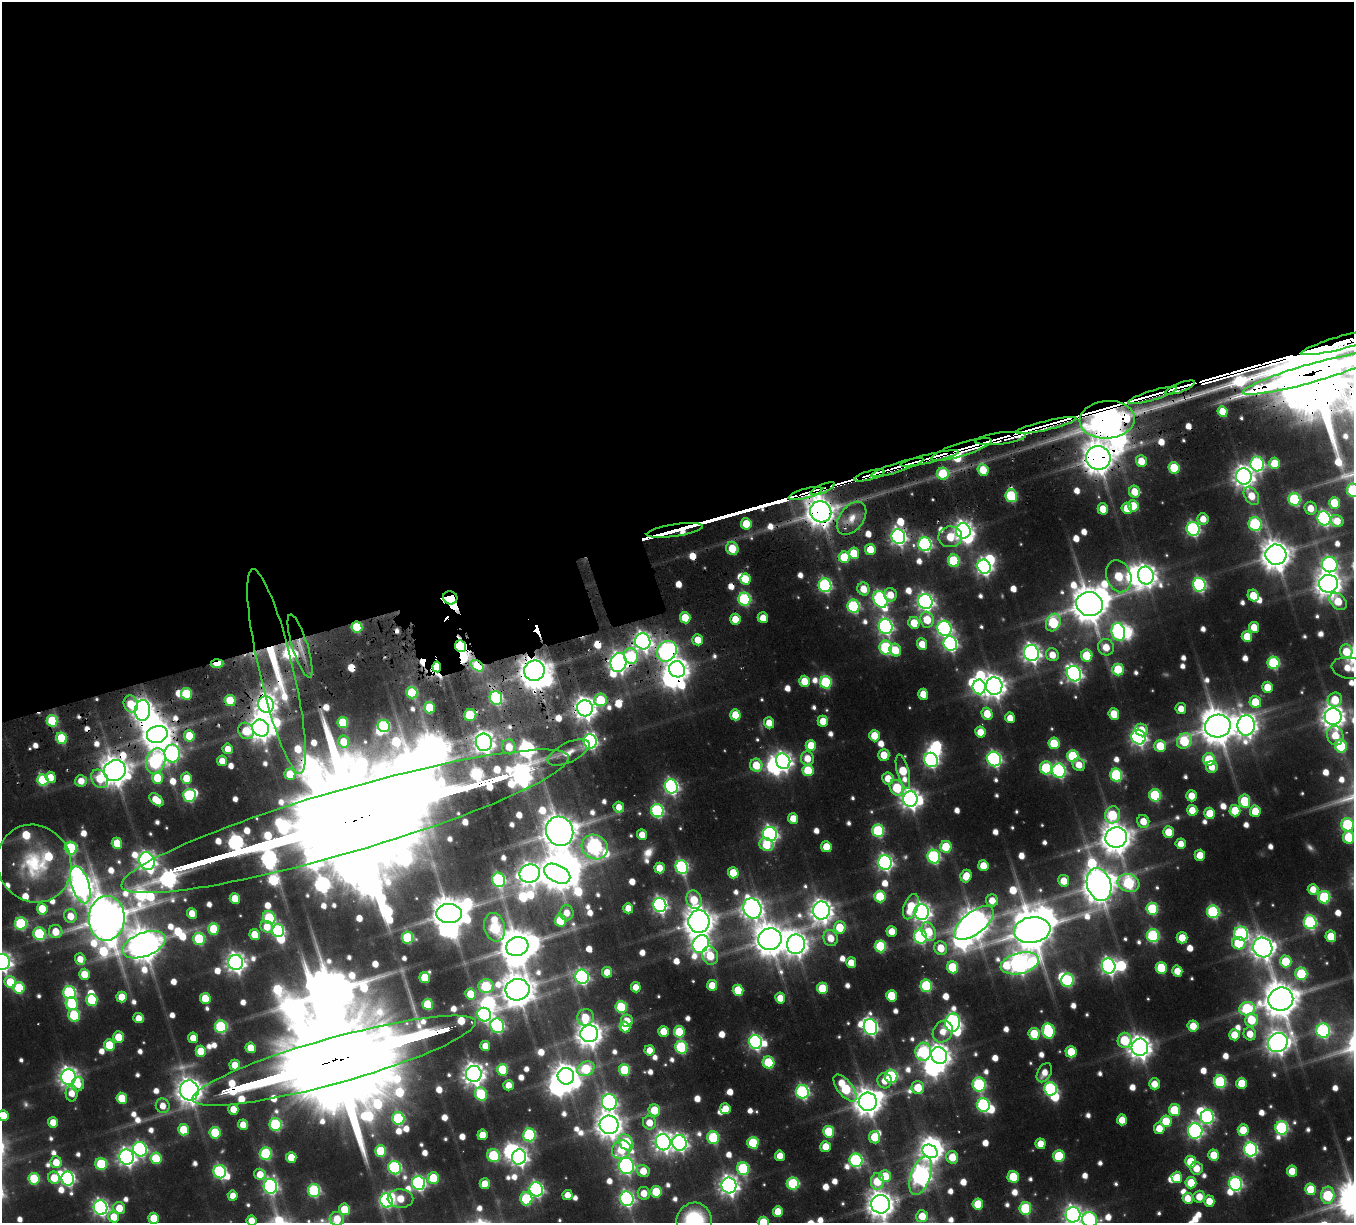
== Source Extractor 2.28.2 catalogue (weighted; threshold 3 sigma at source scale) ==
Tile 2 of 4 x 4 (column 2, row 1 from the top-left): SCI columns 1532-2883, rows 4087-5307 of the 5674 x 5679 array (HDU 1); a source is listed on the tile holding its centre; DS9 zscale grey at full resolution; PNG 1356 x 1225 px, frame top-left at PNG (2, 2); each listed source drawn as its Kron ellipse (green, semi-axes under 4 px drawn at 4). Shown black and unused: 44% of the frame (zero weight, under 3 of 6 exposures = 10% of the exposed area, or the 3 px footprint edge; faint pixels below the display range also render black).
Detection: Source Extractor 2.28.2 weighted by HDU 2 'WHT'; one run over the whole footprint, this tile lists its part. Background -0.142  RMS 0.0098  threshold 0.0403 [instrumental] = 3 sigma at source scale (4.09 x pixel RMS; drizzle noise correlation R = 1.36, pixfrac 0.8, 0.05/0.05 arcsec/px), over >= 5 px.
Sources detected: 921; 6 too faint to see at this stretch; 51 inside a brighter object's white glare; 39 cosmic-ray / hot-pixel residue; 7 long thin detections or spike segments (spike, bleed or trail) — neither listed nor drawn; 42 inside a brighter listed object's ellipse — not listed separately; of the other 776, all 500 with FLUX_AUTO >= 11.8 (the completeness limit of this list) listed and drawn (276 fainter detections not listed), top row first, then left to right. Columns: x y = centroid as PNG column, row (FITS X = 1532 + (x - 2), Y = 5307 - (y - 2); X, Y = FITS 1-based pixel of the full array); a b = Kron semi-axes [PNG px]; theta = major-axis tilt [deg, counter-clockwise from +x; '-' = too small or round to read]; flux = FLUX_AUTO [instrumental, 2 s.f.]
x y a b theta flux
1344 342 44 6 15 9500
1312 373 72 9 16 20000
1180 388 16 4 20 2300
1152 395 25 5 17 3200
1223 411 5 5 - 27
1107 420 27 19 4 4500
1046 425 31 4 13 4200
1001 438 25 6 7 2500
961 449 31 6 17 3700
929 458 30 4 13 3400
1098 458 12 12 - 2000
1141 461 6 5 - 21
1275 463 6 5 - 29
1257 464 7 7 - 190
897 467 27 4 18 3800
1174 468 6 5 - 51
983 470 6 5 - 28
943 474 6 6 - 61
869 475 15 4 15 1300
1244 476 8 8 - 710
823 489 13 3 23 1100
1353 490 6 6 - 80
1135 492 6 5 - 19
805 493 17 5 15 2000
1011 496 6 5 - 86
1251 496 10 6 -58 20
1294 499 6 6 - 96
1334 503 6 5 - 39
1133 506 6 5 - 29
1127 508 5 5 - 21
1311 508 6 6 - 14
1103 509 5 5 - 21
821 512 11 10 - 1400
852 518 19 12 53 15
1324 518 7 6 - 230
1203 519 6 5 - 12
1337 521 6 6 - 16
746 524 5 5 - 32
1255 524 7 6 - 120
1193 529 7 6 - 210
675 530 28 6 9 1500
963 531 7 7 - 580
898 537 7 6 - 390
950 537 12 10 3 27
925 544 7 6 - 220
732 548 7 6 - 28
870 550 5 5 - 26
854 553 6 5 - 32
1276 555 10 10 - 1700
844 557 6 5 - 43
954 561 6 5 - 70
1330 565 8 7 - 230
984 567 7 6 - 310
1146 575 9 8 - 690
1119 576 16 12 -70 41
746 579 5 5 - 24
1329 584 9 9 - 1200
825 585 7 6 - 180
1199 585 7 6 - 180
863 589 6 6 - 16
890 595 7 6 - 16
1253 596 6 5 - 27
450 598 7 6 - 800
744 599 6 6 - 120
880 599 9 6 -64 240
1338 601 10 7 -46 24
925 602 7 7 - 400
1090 604 13 12 - 2700
854 606 6 6 - 130
685 618 6 5 - 27
763 618 5 5 - 14
735 619 5 5 - 19
927 620 8 7 - 26
914 623 6 5 - 24
1053 623 9 7 64 73
886 626 8 7 - 290
357 627 5 5 - 58
1254 627 5 5 - 17
944 628 8 7 - 280
1118 632 9 6 -75 190
1247 637 5 5 - 26
698 640 6 5 - 16
643 641 8 7 - 550
922 644 6 5 - 16
950 644 7 7 - 240
300 646 33 7 -73 17
460 646 6 5 - 300
886 647 7 6 - 110
1106 647 8 7 - 17
895 650 6 5 - 24
667 651 11 9 54 370
1346 652 7 6 - 22
1031 653 8 7 - 510
1052 655 6 6 - 15
631 656 8 7 - 71
1087 656 6 5 - 41
619 662 9 8 - 590
1274 663 6 6 - 110
217 664 6 4 5 39
477 666 7 4 -39 55
437 667 5 4 - 510
1348 668 17 10 -8 20
677 669 8 7 - 780
1118 669 6 5 - 47
277 671 105 17 -77 110
534 671 10 10 - 1600
1074 674 8 7 - 380
805 681 5 5 - 24
826 682 6 6 - 87
994 686 8 8 - 900
979 687 7 6 - 170
1267 687 5 5 - 22
412 693 6 5 - 53
186 694 6 5 - 46
923 694 5 5 - 18
496 698 7 6 - 130
230 700 6 5 - 39
601 700 6 6 - 52
1335 700 7 7 - 31
1255 702 6 5 - 33
131 704 8 7 - 28
266 705 8 7 - 620
430 708 6 5 - 35
585 708 8 8 - 870
1181 709 5 5 - 12
143 710 10 7 87 700
987 714 6 5 - 22
1114 714 5 5 - 26
470 715 6 6 - 55
735 715 5 5 - 26
1333 717 8 8 - 930
1010 718 5 5 - 12
52 721 6 5 - 53
823 721 5 5 - 17
343 723 5 5 - 44
769 723 5 5 - 13
1246 725 10 9 - 780
384 726 6 6 - 110
1218 726 13 11 13 2500
261 728 9 8 - 990
1142 730 6 6 - 16
246 731 8 7 - 26
980 732 5 5 - 19
157 734 10 8 15 1600
189 736 5 5 - 36
875 736 6 5 - 23
1335 736 10 8 -73 21
1138 737 7 6 - 350
62 738 6 5 - 55
590 741 7 6 - 240
1184 741 8 7 - 62
344 742 6 5 - 18
484 742 8 8 - 630
1054 743 6 5 - 39
811 745 5 5 - 25
1160 746 6 5 - 29
1341 746 6 6 - 60
509 747 7 7 - 20
228 749 5 5 - 12
568 752 23 10 25 13
172 753 9 7 -82 270
884 755 5 5 - 20
1073 756 6 6 - 63
807 758 7 6 - 16
994 759 7 6 - 250
1209 759 6 6 - 41
931 760 7 6 - 210
156 761 13 9 72 150
222 761 5 5 - 14
783 761 8 7 - 440
756 765 6 6 - 26
1079 765 6 6 - 14
1212 767 6 6 - 13
1046 768 6 6 - 74
808 770 6 5 - 39
115 771 11 10 - 1700
1059 771 7 6 - 190
903 772 18 6 -76 38
290 774 6 5 - 25
1116 775 6 6 - 100
51 777 5 5 - 16
157 778 6 5 - 32
186 778 5 5 - 23
888 778 6 5 - 17
100 779 10 7 -54 25
43 780 6 5 - 90
81 781 6 6 - 13
671 786 7 6 - 260
897 788 8 6 -54 49
189 795 6 6 - 120
1155 795 6 6 - 80
1192 796 5 5 - 18
910 799 8 7 - 570
156 800 8 5 -38 19
1245 801 7 5 -83 44
619 807 5 5 - 12
1192 810 5 5 - 17
657 811 7 6 - 160
1235 811 6 5 - 32
1255 811 5 5 - 24
1210 813 6 5 - 28
1112 815 8 7 - 49
793 818 5 5 - 15
345 821 233 31 16 81000
1143 821 6 6 - 17
1348 825 6 6 - 98
560 831 15 13 -65 2300
878 831 6 6 - 97
1168 832 5 5 - 23
770 834 7 6 - 330
642 835 5 5 - 13
1116 837 11 10 - 1800
1349 837 6 5 - 40
117 843 5 5 - 29
1181 844 5 5 - 14
767 845 7 6 - 29
595 847 13 12 - 290
826 847 5 5 - 24
946 847 6 5 - 38
71 848 6 6 - 100
1200 855 5 5 - 19
934 857 7 6 - 160
147 861 9 7 -69 490
885 862 7 6 - 310
34 864 39 36 -62 74
983 866 5 5 - 20
682 867 7 6 - 160
660 868 5 5 - 20
530 873 10 9 - 750
733 873 5 5 - 26
557 874 14 8 -27 1500
966 876 6 5 - 17
499 880 7 6 - 150
1064 881 6 5 - 17
1128 883 11 8 -19 110
1099 884 17 12 -72 2000
80 885 19 9 -73 1000
1313 889 5 5 - 15
880 896 6 5 - 46
1324 897 6 6 - 90
235 899 5 5 - 24
694 900 9 7 -72 25
992 900 6 6 - 15
660 905 7 6 - 300
911 907 13 7 71 31
628 908 5 5 - 14
752 908 10 9 - 640
42 909 6 5 - 29
1152 909 6 5 - 79
821 911 9 8 - 810
922 912 8 7 - 500
1213 912 6 6 - 120
192 913 5 5 - 15
567 913 7 7 - 13
449 914 13 9 -3 2400
70 916 7 6 - 17
107 918 22 18 87 3800
269 918 7 6 - 75
560 920 6 5 - 48
699 922 11 10 - 1500
1310 922 7 6 - 160
974 923 23 11 39 1700
21 924 6 6 - 99
267 927 6 5 - 17
495 927 14 10 -76 110
840 927 6 6 - 29
213 929 6 5 - 38
1032 930 18 13 8 3400
278 931 6 6 - 160
892 931 5 5 - 15
56 932 7 6 - 19
929 932 10 6 -66 27
1241 933 7 6 - 170
39 934 6 6 - 85
255 934 5 5 - 24
1153 936 6 6 - 120
1331 936 6 5 - 26
920 937 7 6 - 160
407 938 6 5 - 80
831 938 8 7 - 15
1182 938 5 5 - 21
199 939 6 5 - 78
770 939 12 11 - 1900
1239 943 7 6 - 45
701 944 9 7 58 390
796 944 10 9 - 950
144 945 23 11 21 2200
880 946 6 5 - 69
517 947 11 9 16 2300
1263 947 10 9 - 890
941 948 7 6 - 19
710 956 9 8 - 30
80 959 6 5 - 13
1286 961 6 5 - 40
2 962 8 7 - 510
236 962 7 7 - 580
851 963 5 5 - 17
1020 963 19 10 14 670
1109 966 8 7 - 360
953 967 6 5 - 53
1161 968 6 5 - 43
1177 971 5 5 - 16
607 972 5 5 - 15
84 974 5 5 - 24
1301 974 6 6 - 69
582 977 7 6 - 230
425 978 5 5 - 36
1068 980 7 6 - 98
10 982 6 5 - 32
712 985 5 5 - 20
486 986 7 7 - 79
926 986 6 5 - 88
636 987 5 5 - 13
19 988 6 5 - 57
822 988 6 5 - 38
517 990 12 10 10 2000
738 990 5 5 - 36
69 993 6 6 - 150
471 994 5 5 - 28
891 996 5 5 - 37
122 997 5 5 - 24
205 998 5 5 - 28
780 998 5 5 - 16
1281 999 12 11 - 2600
92 1000 6 5 - 57
72 1004 6 6 - 62
428 1004 5 5 - 50
621 1007 6 5 - 72
1247 1009 8 6 11 84
74 1015 6 6 - 66
484 1015 7 6 - 210
585 1017 8 8 - 23
138 1018 5 5 - 12
1251 1020 7 6 - 35
627 1021 6 6 - 18
953 1023 9 7 78 320
497 1026 7 6 - 180
1193 1026 5 5 - 20
221 1027 6 6 - 110
625 1027 5 5 - 22
870 1027 8 6 -75 320
664 1031 5 5 - 20
1048 1031 8 6 -79 96
1323 1031 7 7 - 170
679 1032 6 5 - 45
943 1032 11 9 57 15
589 1034 9 8 - 1100
1034 1034 6 5 - 39
1250 1034 6 6 - 15
1234 1035 5 5 - 18
118 1037 5 5 - 26
193 1038 5 5 - 13
1125 1040 7 7 - 50
755 1042 7 6 - 250
1278 1043 10 9 - 850
109 1045 6 5 - 39
485 1046 5 5 - 15
681 1047 6 6 - 99
1140 1047 8 8 - 890
251 1048 5 5 - 20
650 1050 5 5 - 15
201 1051 5 5 - 31
923 1052 9 8 - 110
1071 1052 6 5 - 29
939 1056 8 7 - 770
334 1061 147 23 15 51000
769 1062 6 5 - 54
235 1065 5 5 - 19
586 1069 9 7 27 50
502 1070 6 5 - 53
624 1070 6 5 - 57
1044 1073 10 6 60 12
474 1074 8 8 - 780
566 1076 8 8 - 1100
891 1076 6 6 - 110
68 1077 7 7 - 580
885 1081 7 7 - 13
1220 1082 6 6 - 100
1242 1083 5 5 - 31
78 1084 7 6 - 14
1155 1084 5 5 - 15
509 1085 5 5 - 13
979 1085 7 6 - 130
845 1088 16 7 -52 76
918 1088 6 6 - 26
1050 1089 6 6 - 150
189 1090 10 9 - 1200
802 1092 7 6 - 200
72 1093 8 6 -88 13
481 1094 7 6 - 71
122 1098 5 5 - 32
609 1102 8 7 - 300
868 1102 9 9 - 1300
983 1105 7 6 - 150
163 1106 7 7 - 12
233 1109 5 5 - 15
725 1109 5 5 - 16
654 1110 6 6 - 30
1174 1110 6 5 - 45
3 1115 5 5 - 23
1207 1117 7 6 - 190
398 1119 6 6 - 100
1122 1120 5 5 - 18
1166 1121 6 5 - 33
53 1122 5 5 - 15
649 1123 7 6 - 16
276 1124 6 6 - 110
243 1125 5 5 - 15
609 1125 9 9 - 1200
1159 1128 5 5 - 16
1282 1128 6 6 - 140
183 1130 5 5 - 34
1243 1130 5 5 - 28
1195 1131 8 7 - 270
829 1132 6 5 - 59
215 1133 6 5 - 54
482 1135 5 5 - 17
529 1135 6 6 - 130
713 1137 6 6 - 81
874 1137 6 5 - 26
626 1142 9 6 -54 81
663 1142 8 7 - 560
679 1143 8 7 - 370
753 1143 6 5 - 59
1040 1144 5 5 - 14
825 1147 5 5 - 17
140 1149 7 6 - 200
1251 1149 7 6 - 220
621 1150 10 8 37 30
380 1151 6 5 - 52
930 1151 8 6 -30 520
266 1154 6 6 - 92
493 1155 7 6 - 68
1214 1155 5 5 - 22
780 1156 5 5 - 13
1059 1156 6 5 - 59
127 1157 8 7 - 450
291 1157 5 5 - 23
519 1157 7 7 - 420
952 1157 6 6 - 22
156 1158 6 5 - 48
856 1160 7 6 - 170
56 1162 6 5 - 19
1191 1162 6 5 - 32
101 1164 6 6 - 62
627 1166 8 7 - 330
395 1168 7 6 - 160
743 1168 6 6 - 80
1197 1168 6 6 - 16
643 1171 7 5 -28 20
1292 1171 5 5 - 20
220 1172 6 6 - 170
260 1174 6 5 - 16
885 1176 6 5 - 36
921 1176 20 9 71 580
1013 1177 6 5 - 35
1177 1177 5 5 - 21
54 1178 6 5 - 21
68 1178 7 6 - 240
433 1178 6 5 - 44
34 1179 6 5 - 51
877 1181 8 6 86 32
419 1183 7 6 - 230
1191 1183 5 5 - 33
485 1184 5 5 - 23
793 1184 6 6 - 79
1236 1184 7 6 - 190
729 1185 8 7 - 590
270 1186 7 7 - 250
536 1189 7 6 - 230
1310 1189 5 5 - 31
314 1191 6 6 - 120
656 1192 6 5 - 43
644 1193 6 6 - 15
568 1195 5 5 - 12
1328 1195 8 6 85 73
233 1196 5 5 - 12
1199 1197 6 6 - 16
1188 1198 5 5 - 14
400 1199 13 9 -2 23
526 1199 6 6 - 72
627 1199 7 6 - 260
386 1201 7 6 - 190
1209 1201 5 5 - 17
881 1204 9 9 - 1200
978 1204 5 5 - 30
101 1207 7 6 - 330
119 1208 6 6 - 18
1025 1208 6 6 - 62
344 1209 5 5 - 30
778 1212 5 5 - 20
1073 1215 8 7 - 480
922 1216 6 6 - 21
114 1217 6 5 - 19
154 1218 5 5 - 29
337 1219 7 7 - 21
1090 1219 8 7 - 150
251 1221 5 5 - 13
694 1221 18 17 - 100
763 1222 5 5 - 35
Overlapping masked pixels (flux is a lower limit): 45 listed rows (the first 20) at x y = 1344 342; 1312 373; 1180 388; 1152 395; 1107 420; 1046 425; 1001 438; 961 449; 929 458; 1098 458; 897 467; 869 475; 823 489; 805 493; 1011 496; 821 512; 675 530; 898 537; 870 550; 450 598
Isophote crosses this tile's border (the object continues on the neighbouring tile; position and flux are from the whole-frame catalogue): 13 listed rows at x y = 1344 342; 1312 373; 1353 490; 1348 668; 1348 825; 2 962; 3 1115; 1073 1215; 337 1219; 1090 1219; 251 1221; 694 1221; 763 1222